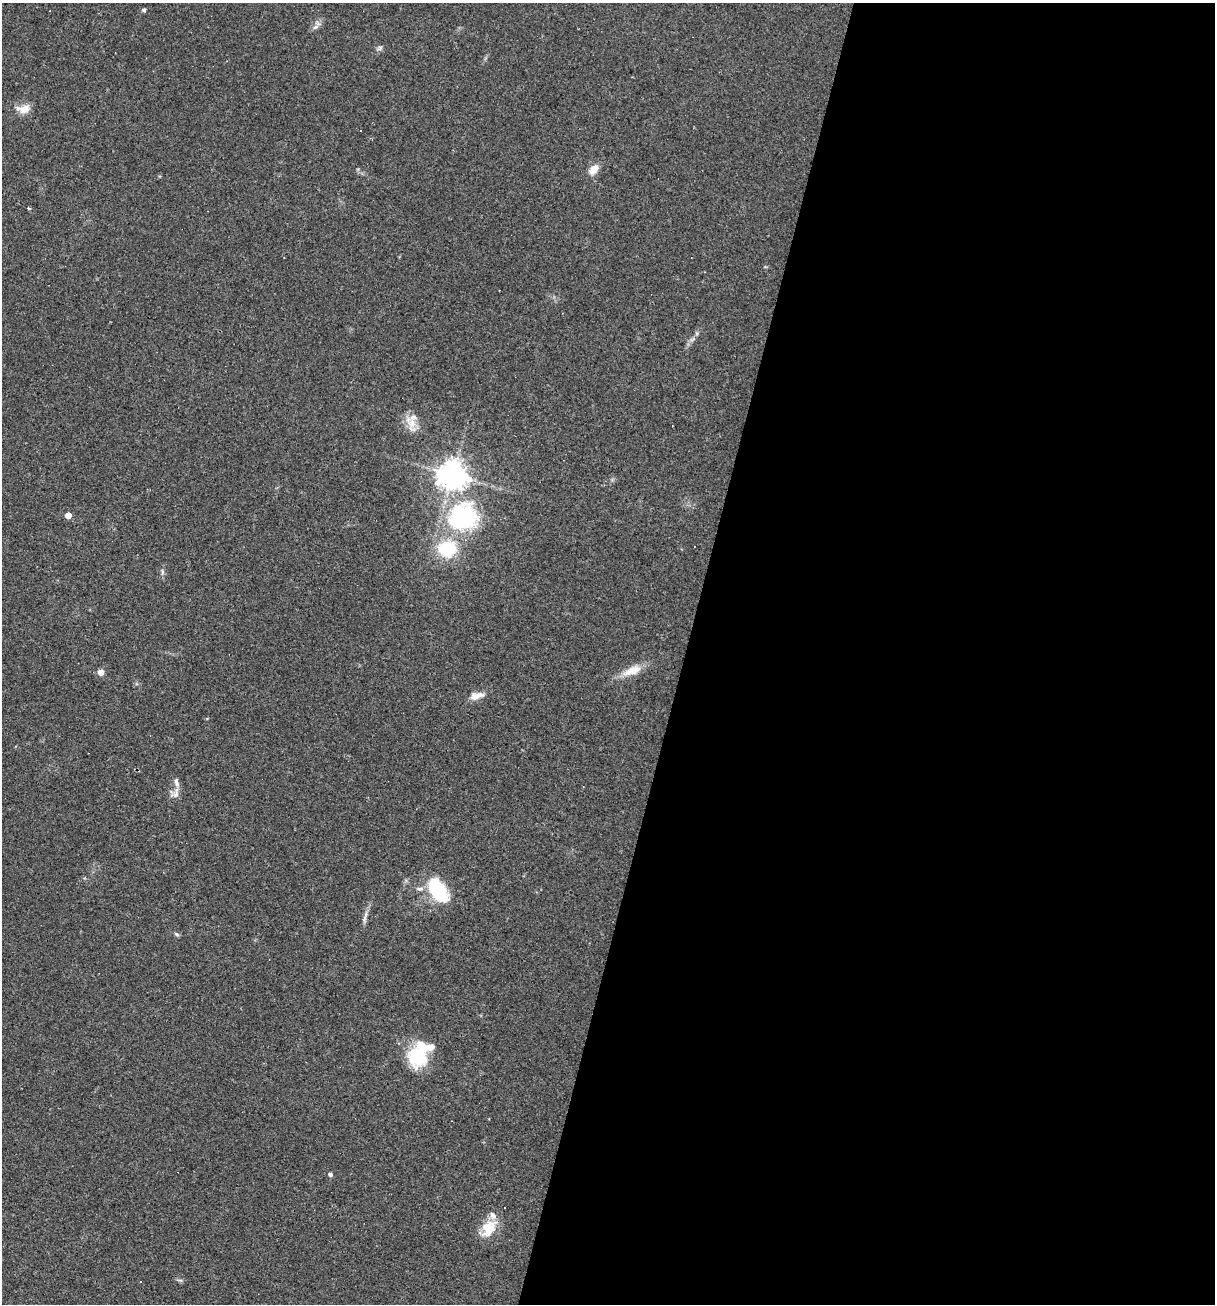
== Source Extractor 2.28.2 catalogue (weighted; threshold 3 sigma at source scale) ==
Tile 12 of 4 x 4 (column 4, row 3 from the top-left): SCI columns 3890-5102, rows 1303-2604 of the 5227 x 5208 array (HDU 1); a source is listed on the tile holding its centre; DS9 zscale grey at full resolution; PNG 1217 x 1306 px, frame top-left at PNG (2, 3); no overlay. Shown black and unused: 44% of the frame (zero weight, under 2 of 3 exposures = <1% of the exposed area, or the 3 px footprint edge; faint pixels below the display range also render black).
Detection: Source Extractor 2.28.2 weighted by HDU 2 'WHT'; one run over the whole footprint, this tile lists its part. Background 0.0665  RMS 0.0055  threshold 0.0247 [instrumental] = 3 sigma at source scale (4.5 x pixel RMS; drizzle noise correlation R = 1.50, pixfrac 1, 0.05/0.05 arcsec/px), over >= 5 px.
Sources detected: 31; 2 inside a brighter object's white glare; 2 cosmic-ray / hot-pixel residue — not listed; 6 inside a brighter listed object's ellipse — not listed separately; the other 21 listed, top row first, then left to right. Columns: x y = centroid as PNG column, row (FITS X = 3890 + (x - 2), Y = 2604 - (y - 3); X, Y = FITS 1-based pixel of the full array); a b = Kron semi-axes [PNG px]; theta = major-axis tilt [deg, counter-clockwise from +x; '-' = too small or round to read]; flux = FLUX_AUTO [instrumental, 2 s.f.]
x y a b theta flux
144 10 4 4 - 1.4
315 27 9 6 27 2
380 48 9 5 45 1.4
24 109 17 10 6 6.3
594 169 14 9 46 5.5
29 208 3 3 - 1
412 423 16 12 89 7.2
453 475 9 9 - 750
68 515 5 4 - 6.7
462 518 38 29 31 70
162 572 10 4 90 1.3
632 671 30 10 21 9
101 672 5 5 - 5.4
477 696 20 8 16 4.7
175 794 16 10 51 3.6
438 890 27 16 -55 31
365 917 21 4 75 2.6
176 934 8 4 -27 0.97
417 1057 26 22 -53 25
330 1174 5 5 - 1.4
489 1228 23 16 55 13